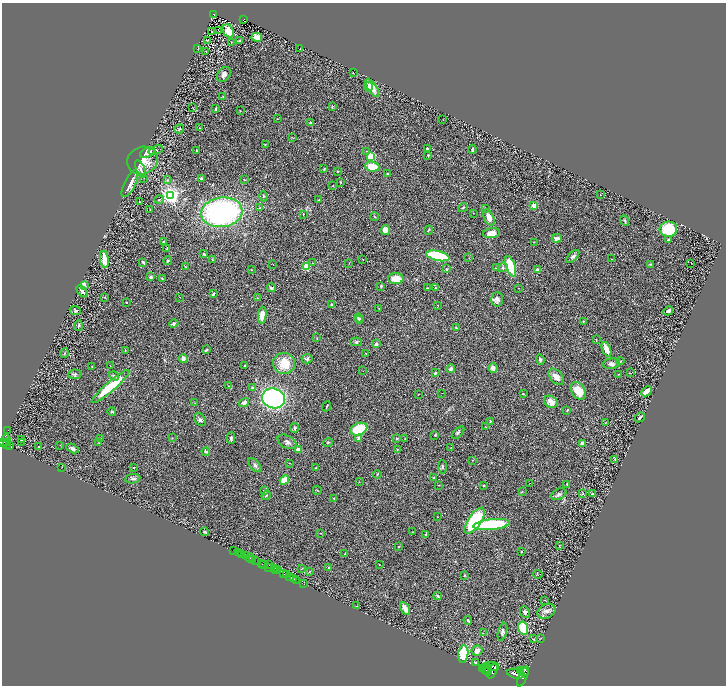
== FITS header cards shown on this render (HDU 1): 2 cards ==
NAXIS1  =                 1448
NAXIS2  =                 1367

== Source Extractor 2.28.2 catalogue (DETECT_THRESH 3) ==
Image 1448 x 1367 px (HDU 1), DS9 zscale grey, zoomed out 1/2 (1 PNG px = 2 x 2 image px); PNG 728 x 688 px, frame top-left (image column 1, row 1366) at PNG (2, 3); each listed source drawn as its Kron ellipse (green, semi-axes under 4 px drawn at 4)
Background 0.603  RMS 0.031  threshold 0.0918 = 3 sigma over >= 5 px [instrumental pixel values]
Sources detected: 321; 33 cannot appear on this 1/2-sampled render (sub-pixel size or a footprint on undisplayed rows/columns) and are neither listed nor drawn; the other 288 listed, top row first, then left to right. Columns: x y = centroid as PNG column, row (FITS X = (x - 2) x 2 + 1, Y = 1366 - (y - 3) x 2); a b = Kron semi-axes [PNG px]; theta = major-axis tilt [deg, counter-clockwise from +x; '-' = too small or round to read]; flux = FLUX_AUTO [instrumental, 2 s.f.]
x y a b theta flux
214 14 4 2 - 54
244 19 3 2 - 66
212 31 2 1 - 2.4
218 31 2 1 - 55
228 31 7 5 -56 74
257 37 5 4 - 32
208 41 3 2 - 1.6
240 41 4 2 - 7
231 42 2 1 - 1.5
198 49 4 2 - 2.5
300 49 2 1 - 1.2
206 51 2 1 - 44
353 73 2 2 - 2.1
224 74 8 6 55 25
368 87 4 3 - 11
372 88 10 4 -57 70
223 97 3 3 - 3.5
332 107 4 2 - 3.8
192 108 3 2 - 2.7
216 109 3 2 - 6.5
240 110 3 2 - 1.9
277 119 3 2 - 1.7
443 120 2 1 - 1.8
311 123 4 2 - 6.2
200 128 4 2 - 4
179 129 5 3 - 6.8
292 137 3 2 - 3.2
265 144 3 2 - 3.2
427 149 4 3 - 6.6
472 149 4 3 - 13
156 150 7 3 19 8.2
196 150 3 2 - 3
366 151 2 2 - 3
147 153 8 4 22 38
428 155 2 2 - 5.1
371 156 3 3 - 440
143 160 16 13 22 99
372 167 7 5 -7 94
140 169 9 3 -66 20
324 169 3 2 - 4.7
337 171 3 2 - 4.2
387 174 3 3 - 5.5
144 178 4 2 - 3
202 178 3 2 - 12
167 180 3 3 - 5.1
244 180 3 2 - 3.7
341 182 3 2 - 3.7
130 184 15 5 64 41
333 186 2 2 - 6.9
171 195 3 3 - 3600
600 195 2 1 - 3
263 196 5 3 - 5.4
159 199 4 2 - 4.3
319 200 3 2 - 3.9
139 202 2 2 - 2.9
534 205 2 2 - 130
260 208 3 3 - 5.1
463 208 5 2 - 6.4
485 208 3 3 - 3.9
150 210 2 2 - 5.1
222 212 21 15 7 1300
473 213 2 1 - 2.7
303 214 3 2 - 2.8
375 217 4 2 - 4.2
489 217 8 5 -65 50
625 221 6 4 -65 9
668 229 9 7 9 250
385 230 5 5 - 50
428 230 5 3 - 5.3
492 233 8 5 8 59
557 238 5 3 - 36
669 240 3 3 - 5.1
164 241 2 2 - 26
534 242 3 2 - 2.2
167 249 2 2 - 3.3
204 254 2 2 - 16
438 256 12 5 -13 290
573 257 8 4 47 16
469 258 2 2 - 2.9
104 259 9 3 -82 110
212 259 4 3 - 5.8
363 259 2 1 - 2.8
611 259 2 1 - 1.8
168 261 4 4 - 9.7
143 262 3 2 - 11
313 263 2 2 - 2.8
349 263 3 2 - 2.8
691 263 2 1 - 30
273 264 2 1 - 2.1
650 264 4 3 - 4.2
185 266 4 2 - 3.3
511 266 11 4 -71 260
306 267 3 3 - 330
503 267 5 4 - 11
496 268 3 3 - 7.3
447 269 4 3 - 4.3
251 270 2 2 - 2.4
537 270 2 2 - 97
151 277 4 3 - 14
162 278 4 2 - 3.5
396 279 8 5 -1 92
84 285 4 3 - 22
381 286 3 2 - 8.9
271 288 4 3 - 10
427 288 3 2 - 3.8
436 288 3 2 - 3.4
519 288 2 2 - 2.5
82 291 7 3 -46 18
213 294 3 2 - 8.7
105 297 3 2 - 2.8
180 297 2 1 - 1.4
257 298 2 2 - 2.2
497 299 7 6 - 22
126 302 2 2 - 2.7
331 305 3 3 - 7.7
438 305 2 1 - 3.8
379 309 2 2 - 2.3
75 311 5 4 - 11
668 311 5 3 - 16
262 315 8 4 85 75
358 318 4 3 - 17
360 320 3 3 - 10
583 321 3 2 - 5
174 324 5 4 - 14
78 326 5 2 - 6.7
456 328 3 3 - 4.2
317 338 3 2 - 2.5
596 340 2 1 - 3.3
356 342 6 4 -2 9
376 344 3 2 - 15
606 349 8 3 -67 91
206 350 3 2 - 8.1
125 351 3 2 - 4.1
65 353 5 2 - 6.2
366 353 2 1 - 3.5
183 359 4 3 - 33
307 359 5 4 - 11
540 359 5 3 - 11
620 361 4 3 - 4.3
284 363 11 10 - 120
611 364 9 5 8 26
92 366 2 2 - 6.8
110 366 2 2 - 2.4
245 366 2 2 - 6.6
493 368 5 4 - 26
451 369 4 3 - 22
363 371 2 1 - 1.5
435 373 3 2 - 10
630 373 3 2 - 2.2
75 374 7 4 12 11
618 374 2 2 - 4.1
114 376 5 3 - 17
556 377 9 6 -49 40
111 386 24 5 41 260
229 386 3 3 - 4.8
252 388 4 3 - 10
578 391 9 6 -57 100
646 391 6 2 43 81
442 393 2 1 - 1.2
418 394 2 1 - 2
523 394 2 2 - 6.3
273 398 11 10 - 1600
244 402 5 4 - 22
551 402 7 5 -32 50
194 403 4 2 - 4.1
327 406 5 1 - 4.1
567 410 3 2 - 3.4
112 412 4 2 - 6
640 417 5 3 - 13
200 420 7 5 -52 14
490 421 3 2 - 6.6
606 423 3 2 - 2.9
486 427 3 2 - 2.9
295 428 5 3 - 7.6
359 429 8 6 23 290
8 431 2 1 - 10
458 433 8 3 44 10
435 435 4 3 - 6.2
101 438 2 2 - 2.2
172 438 3 2 - 3.2
231 438 6 3 89 15
405 438 3 2 - 2.6
358 439 4 3 - 13
397 439 3 2 - 8.1
6 440 6 3 -88 1100
21 440 2 1 - 2.1
3 442 2 2 - 780
21 442 2 1 - 2
287 442 10 6 -29 21
7 443 2 1 - 93
99 443 3 2 - 2.7
328 443 5 3 - 5.8
582 443 2 2 - 54
7 445 2 1 - 68
60 445 3 2 - 1.8
9 446 3 2 - 320
39 447 2 1 - 4.6
451 447 4 2 - 3.4
72 449 6 3 -28 19
397 449 3 2 - 4
298 450 4 3 - 23
206 452 4 3 - 9.7
473 460 3 2 - 3.1
615 460 3 2 - 6.5
289 463 3 2 - 2.7
255 465 8 4 -47 16
62 467 3 2 - 2.2
442 467 7 3 -88 9.9
134 468 2 1 - 4.7
316 468 2 2 - 13
377 474 4 3 - 4.9
434 478 4 2 - 4
133 479 7 4 8 14
284 480 5 3 - 65
359 482 2 2 - 1.8
530 483 2 1 - 1.3
567 484 2 2 - 13
438 485 3 2 - 2.5
484 485 3 2 - 7.5
264 490 3 2 - 4.3
317 490 4 2 - 4
522 492 3 2 - 3.5
593 493 3 2 - 5.1
559 494 8 5 26 16
583 494 4 3 - 3.9
266 495 5 2 - 6.1
334 498 3 2 - 3.4
437 517 2 1 - 2.2
475 521 15 6 55 410
491 525 18 5 6 540
205 532 5 2 - 9.1
412 532 2 2 - 2.2
321 533 3 2 - 2.5
426 534 3 3 - 4.8
399 546 2 2 - 2.5
559 546 3 1 - 2.8
234 551 2 1 - 68
521 551 2 2 - 5
238 553 3 2 - 200
345 553 3 2 - 3.6
242 554 3 2 - 820
245 556 3 1 - 57
250 558 4 2 - 77
252 560 2 1 - 60
256 561 3 2 - 1100
262 564 2 1 - 330
264 564 2 2 - 330
269 564 3 2 - 330
379 565 2 2 - 2
268 567 4 1 - 170
275 568 4 2 - 990
302 568 3 2 - 2.2
329 568 2 2 - 4.1
276 570 2 1 - 190
278 570 3 2 - 470
309 572 4 2 - 3.7
284 574 3 2 - 990
538 574 5 2 - 4.1
287 575 2 1 - 280
464 575 3 2 - 4.1
289 576 4 2 - 550
294 579 4 2 - 72
296 580 2 1 - 35
304 584 2 1 - 11
438 596 4 3 - 10
545 600 3 1 - 1.8
357 606 3 1 - 3.2
405 609 7 4 -60 40
546 611 9 7 28 29
525 612 6 4 -64 18
468 621 5 3 - 7.5
523 628 7 5 -73 170
502 632 9 4 77 16
483 633 2 2 - 1.9
541 638 3 2 - 2.5
533 639 3 2 - 2.2
477 651 5 5 - 31
463 654 9 5 83 210
475 662 3 3 - 4
492 666 7 3 -10 5000
483 668 4 3 - 3900
485 669 5 3 - 4100
487 669 6 3 -82 4700
492 671 8 4 65 5100
521 671 3 1 - 1700
524 672 5 3 - 3500
516 674 9 5 -10 11000
523 676 11 3 67 3700
At the frame edge (FLAGS 8, measured only in part): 1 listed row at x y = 3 442
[33 sub-pixel or undisplayed-footprint detections neither listed nor drawn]